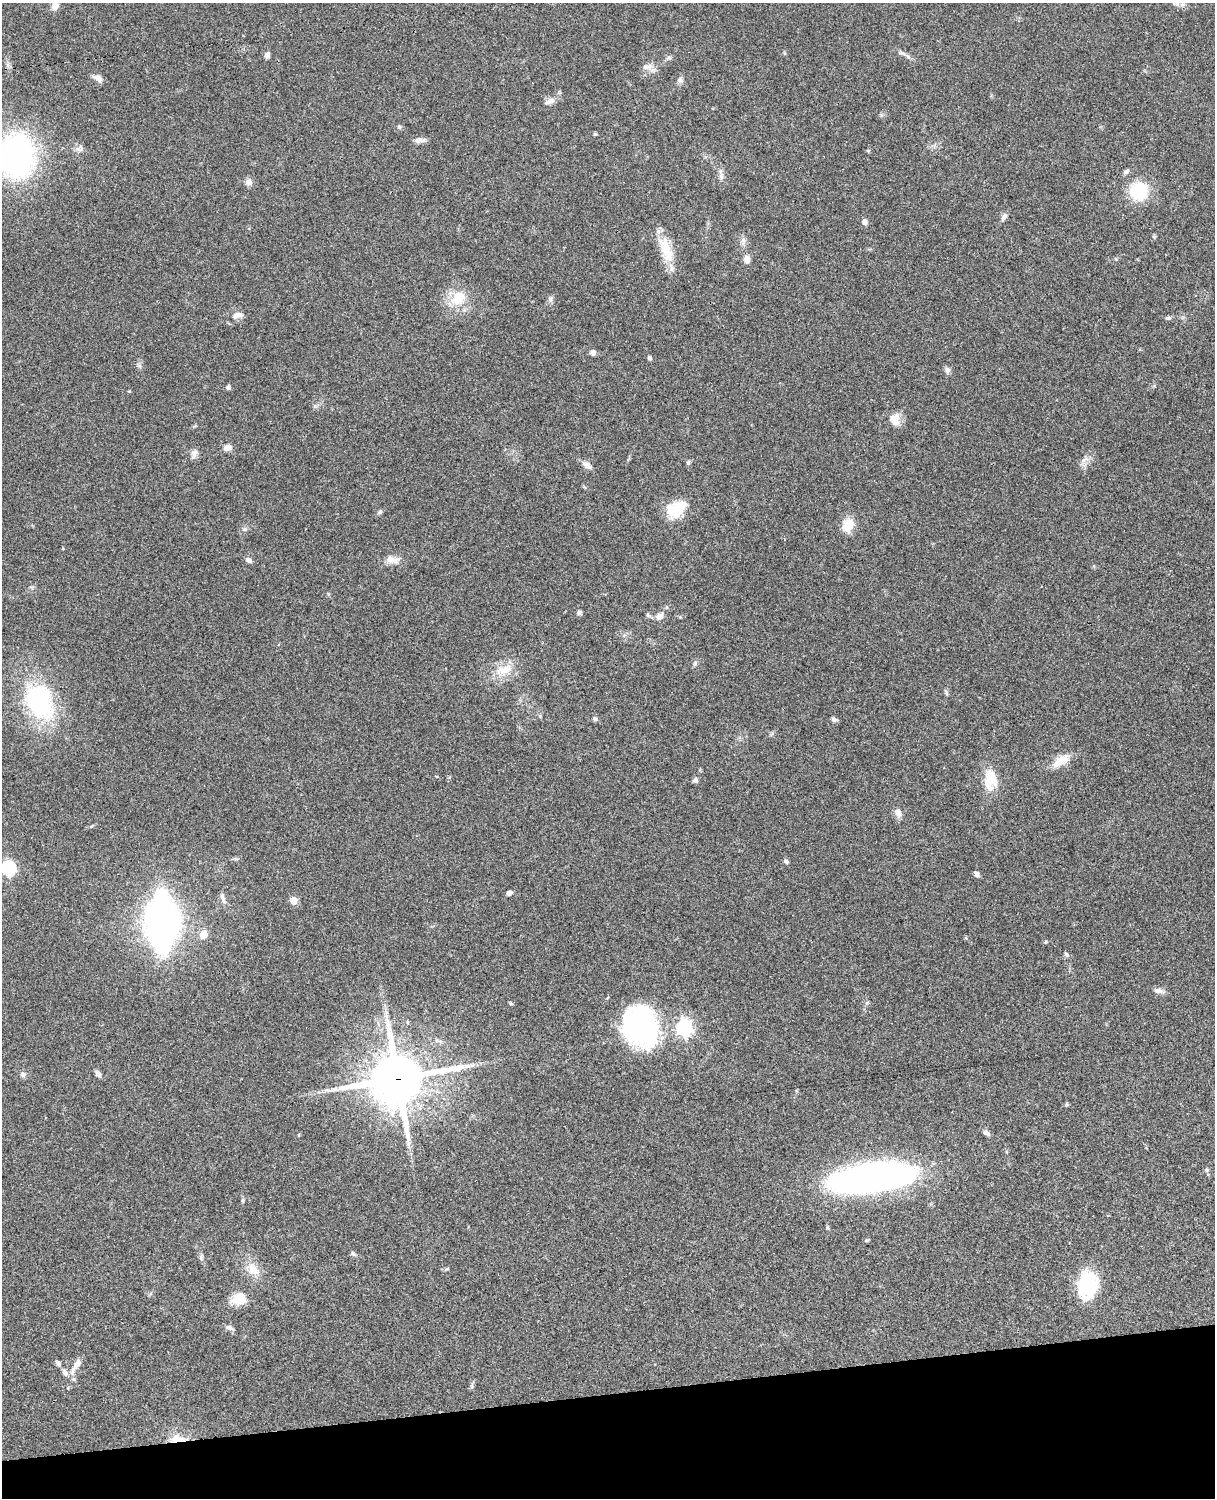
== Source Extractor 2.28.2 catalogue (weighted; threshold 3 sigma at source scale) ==
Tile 10 of 4 x 3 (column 2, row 3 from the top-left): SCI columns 1334-2546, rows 277-1772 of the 5089 x 4926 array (HDU 1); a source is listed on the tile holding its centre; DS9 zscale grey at full resolution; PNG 1217 x 1500 px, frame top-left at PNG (2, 3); no overlay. Shown black and unused: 7% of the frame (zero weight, under 3 of 4 exposures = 6% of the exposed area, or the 3 px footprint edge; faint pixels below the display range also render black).
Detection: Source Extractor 2.28.2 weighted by HDU 2 'WHT'; one run over the whole footprint, this tile lists its part. Background 0.076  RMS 0.0058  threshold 0.0261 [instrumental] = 3 sigma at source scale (4.5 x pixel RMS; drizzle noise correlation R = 1.50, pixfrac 1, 0.05/0.05 arcsec/px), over >= 5 px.
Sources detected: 93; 3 inside a brighter listed object's ellipse — not listed separately; the other 90 listed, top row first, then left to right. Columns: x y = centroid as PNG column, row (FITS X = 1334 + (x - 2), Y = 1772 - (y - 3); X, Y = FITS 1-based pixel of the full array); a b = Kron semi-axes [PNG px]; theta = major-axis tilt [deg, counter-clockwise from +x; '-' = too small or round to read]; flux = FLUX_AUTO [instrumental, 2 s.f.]
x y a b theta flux
1176 4 8 5 -1 1.5
55 6 9 8 - 3.5
902 53 11 4 -23 1.7
267 55 7 6 - 1.8
647 67 17 9 -14 4
98 78 13 7 -31 3.2
680 80 7 7 - 1.7
549 101 16 7 22 3.4
399 127 6 5 - 0.97
595 134 5 4 - 0.84
419 140 13 6 4 3.3
17 156 36 29 84 160
1126 172 8 6 26 1.6
721 177 11 6 -89 2.4
249 182 9 9 - 2.8
1139 191 14 14 - 33
1004 217 11 6 61 2.2
865 221 7 6 - 2
743 241 10 7 80 2.3
666 249 37 14 -71 16
747 259 9 7 -82 3.7
458 298 24 18 43 15
550 299 7 6 - 1.4
237 315 14 8 13 3.4
1168 318 8 5 9 1.2
593 352 7 7 - 1.8
650 358 4 4 - 1.5
947 370 8 7 - 1.9
228 387 5 4 - 1.8
129 391 4 3 - 0.55
895 420 16 13 -70 6.5
227 448 9 7 18 3.5
194 453 11 7 74 2.9
1084 459 13 4 36 2
688 462 6 5 - 1
587 465 11 7 -35 3.8
677 509 24 16 32 19
380 512 7 5 36 1.1
848 525 16 12 68 9.8
244 529 7 4 33 1.1
249 560 8 5 -36 2
393 560 20 9 -2 4.8
579 612 6 6 - 1.3
648 615 6 5 - 1.1
660 616 13 9 45 3.9
695 663 8 5 60 1.2
504 670 28 14 19 12
946 693 7 5 -70 1
40 701 47 30 -66 68
595 719 7 5 -25 1.2
834 719 7 5 -20 1.4
1061 761 25 11 33 8.6
695 780 7 6 - 1.5
990 781 26 14 79 11
898 813 10 7 -49 3.4
786 861 6 5 - 1.3
8 868 7 6 - 100
977 874 7 5 -47 1.7
509 893 6 5 - 1.9
223 899 16 6 -71 2.6
294 901 5 5 - 11
162 922 32 16 -89 460
203 934 5 5 - 14
1046 942 5 4 - 0.67
1066 954 7 5 -46 1.2
1158 991 12 6 -11 2.8
511 1004 6 4 -18 0.69
640 1026 42 35 -67 110
684 1027 7 6 - 170
472 1065 7 4 33 1.3
98 1074 9 6 -58 2
23 1075 8 7 - 1.7
397 1078 19 18 - 2500
1067 1104 4 4 - 0.92
986 1133 10 6 -40 1.9
1207 1170 6 6 - 1
872 1178 74 23 8 260
243 1200 5 5 - 0.78
827 1227 6 4 -72 0.68
867 1240 6 4 30 0.74
353 1254 7 4 -19 0.94
201 1258 8 6 -71 1.4
253 1270 19 15 -50 8.8
1087 1285 26 19 78 38
239 1299 16 13 7 10
229 1328 12 6 -16 1.9
58 1364 9 6 -48 1.5
76 1365 23 7 56 5.4
472 1385 8 4 -90 1.1
177 1439 19 9 -1 8.7
Overlapping masked pixels (flux is a lower limit): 2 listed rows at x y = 397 1078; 177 1439
Isophote crosses this tile's border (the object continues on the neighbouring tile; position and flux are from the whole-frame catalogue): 2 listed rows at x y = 17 156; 8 868
Unlisted compact peaks at least as high as the median listed source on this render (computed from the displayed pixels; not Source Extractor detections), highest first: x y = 1154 237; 315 406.